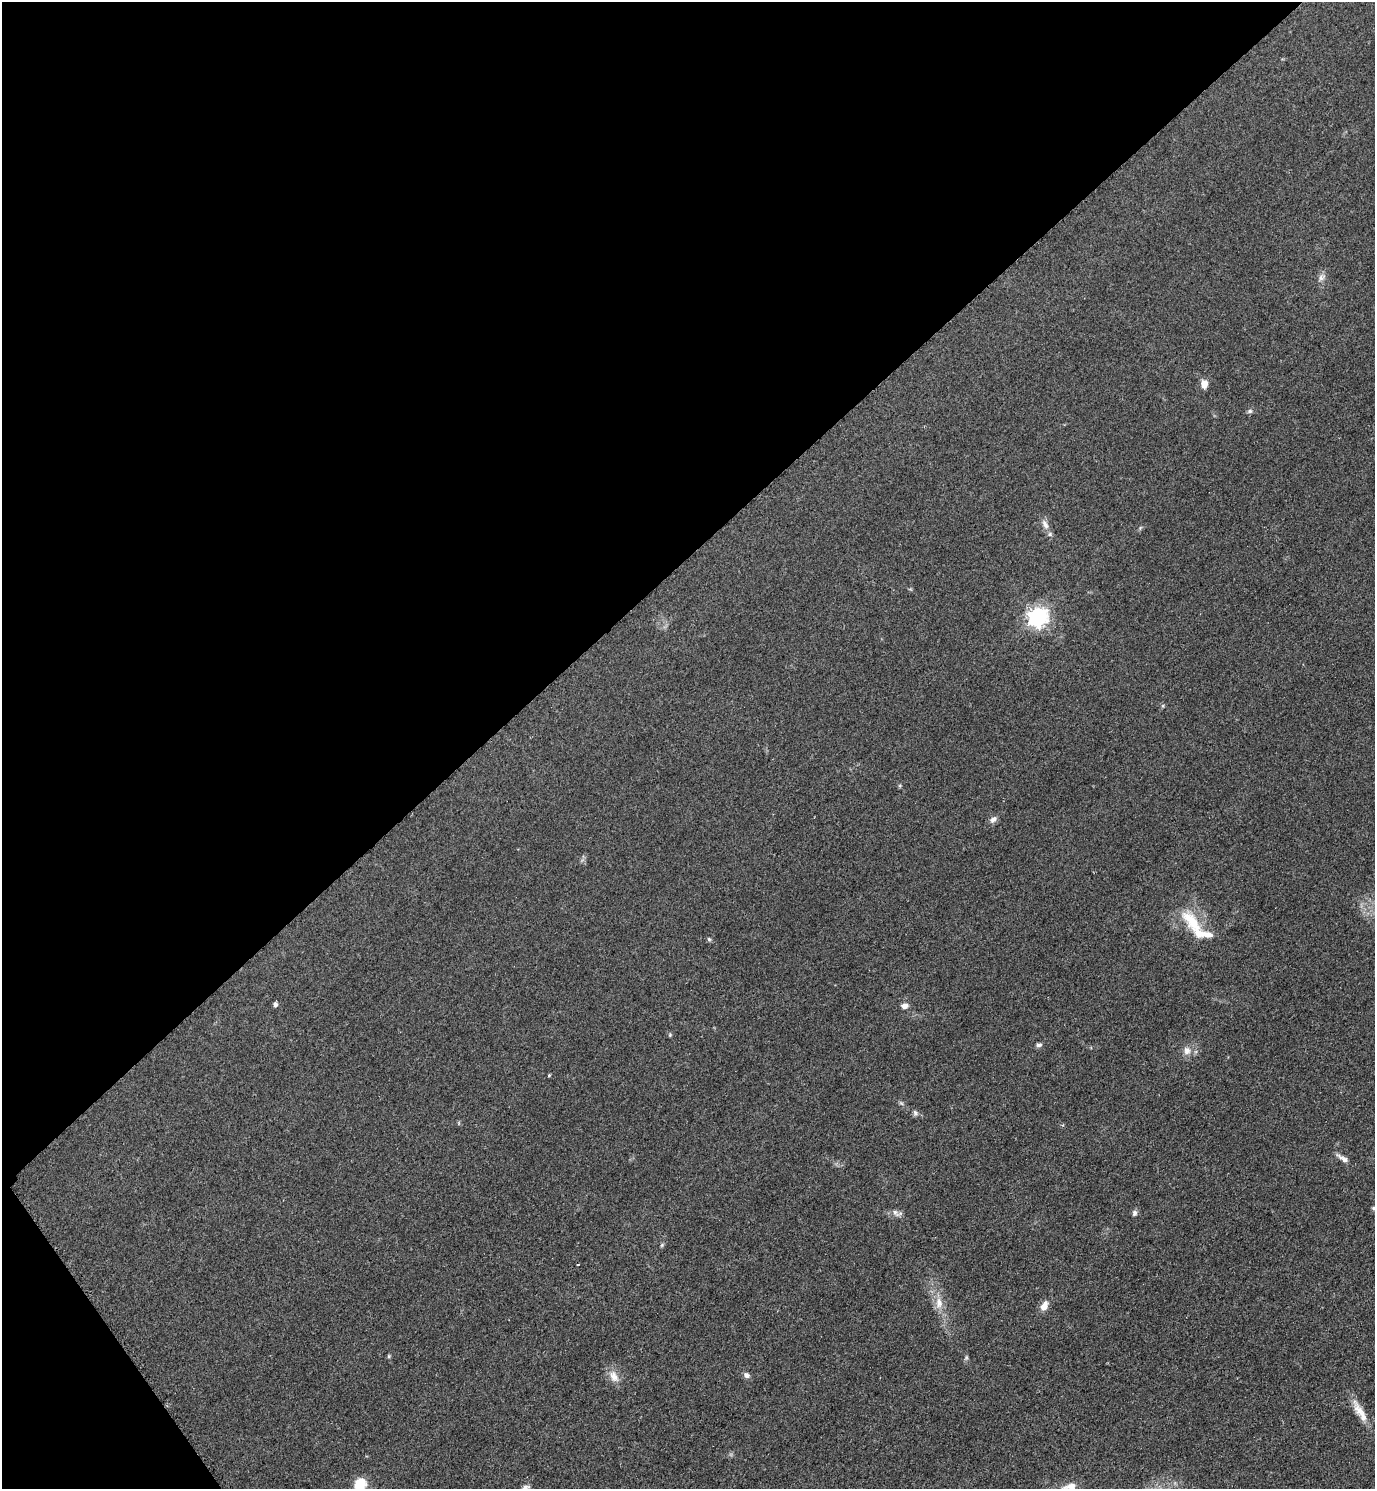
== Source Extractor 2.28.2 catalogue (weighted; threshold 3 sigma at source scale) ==
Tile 5 of 4 x 4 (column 1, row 2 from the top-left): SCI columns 313-1685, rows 2983-4469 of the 5971 x 5974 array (HDU 1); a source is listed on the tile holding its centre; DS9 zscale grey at full resolution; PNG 1377 x 1491 px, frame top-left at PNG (2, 2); no overlay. Shown black and unused: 39% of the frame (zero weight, under 2 of 3 exposures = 1% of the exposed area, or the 3 px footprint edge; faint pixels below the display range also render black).
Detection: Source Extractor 2.28.2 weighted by HDU 2 'WHT'; one run over the whole footprint, this tile lists its part. Background 0.0784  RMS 0.0076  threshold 0.0344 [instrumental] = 3 sigma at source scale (4.5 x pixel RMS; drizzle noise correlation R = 1.50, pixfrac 1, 0.05/0.05 arcsec/px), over >= 5 px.
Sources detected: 36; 3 inside a brighter listed object's ellipse — not listed separately; the other 33 listed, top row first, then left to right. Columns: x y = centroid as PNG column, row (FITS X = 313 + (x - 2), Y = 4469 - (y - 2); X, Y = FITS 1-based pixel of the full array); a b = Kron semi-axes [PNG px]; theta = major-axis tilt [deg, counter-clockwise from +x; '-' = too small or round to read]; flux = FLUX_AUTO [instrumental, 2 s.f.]
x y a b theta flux
1322 277 11 8 55 3.7
1204 384 10 8 -88 6
1250 411 7 5 15 1.8
1045 524 14 7 -61 4.6
1140 528 6 4 48 1.1
1038 617 7 7 - 380
993 820 11 7 41 3.3
1192 922 40 16 -52 29
709 939 6 5 - 1.2
275 1004 6 4 77 1.9
905 1006 8 6 8 4.1
670 1035 6 4 48 0.93
1039 1045 8 6 2 1.9
1187 1051 12 10 -88 5.6
549 1075 3 3 - 0.82
901 1103 7 4 -44 1.4
915 1113 8 6 -60 2.1
1343 1158 18 6 -34 4.5
1374 1208 6 4 -13 1.2
895 1212 14 6 -44 3.2
1134 1213 8 6 76 2.2
662 1245 6 5 - 1.1
577 1265 3 2 - 0.94
939 1303 18 10 90 9
1044 1306 12 8 63 6.6
389 1356 5 5 - 1
966 1358 7 5 79 1.3
747 1375 7 6 - 3
614 1376 18 11 -62 7.7
1360 1411 34 9 -60 12
360 1484 6 6 - 63
526 1487 10 6 17 2.6
1070 1487 22 9 13 9
Isophote crosses this tile's border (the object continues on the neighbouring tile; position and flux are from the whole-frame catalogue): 4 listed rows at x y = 1374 1208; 360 1484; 526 1487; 1070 1487